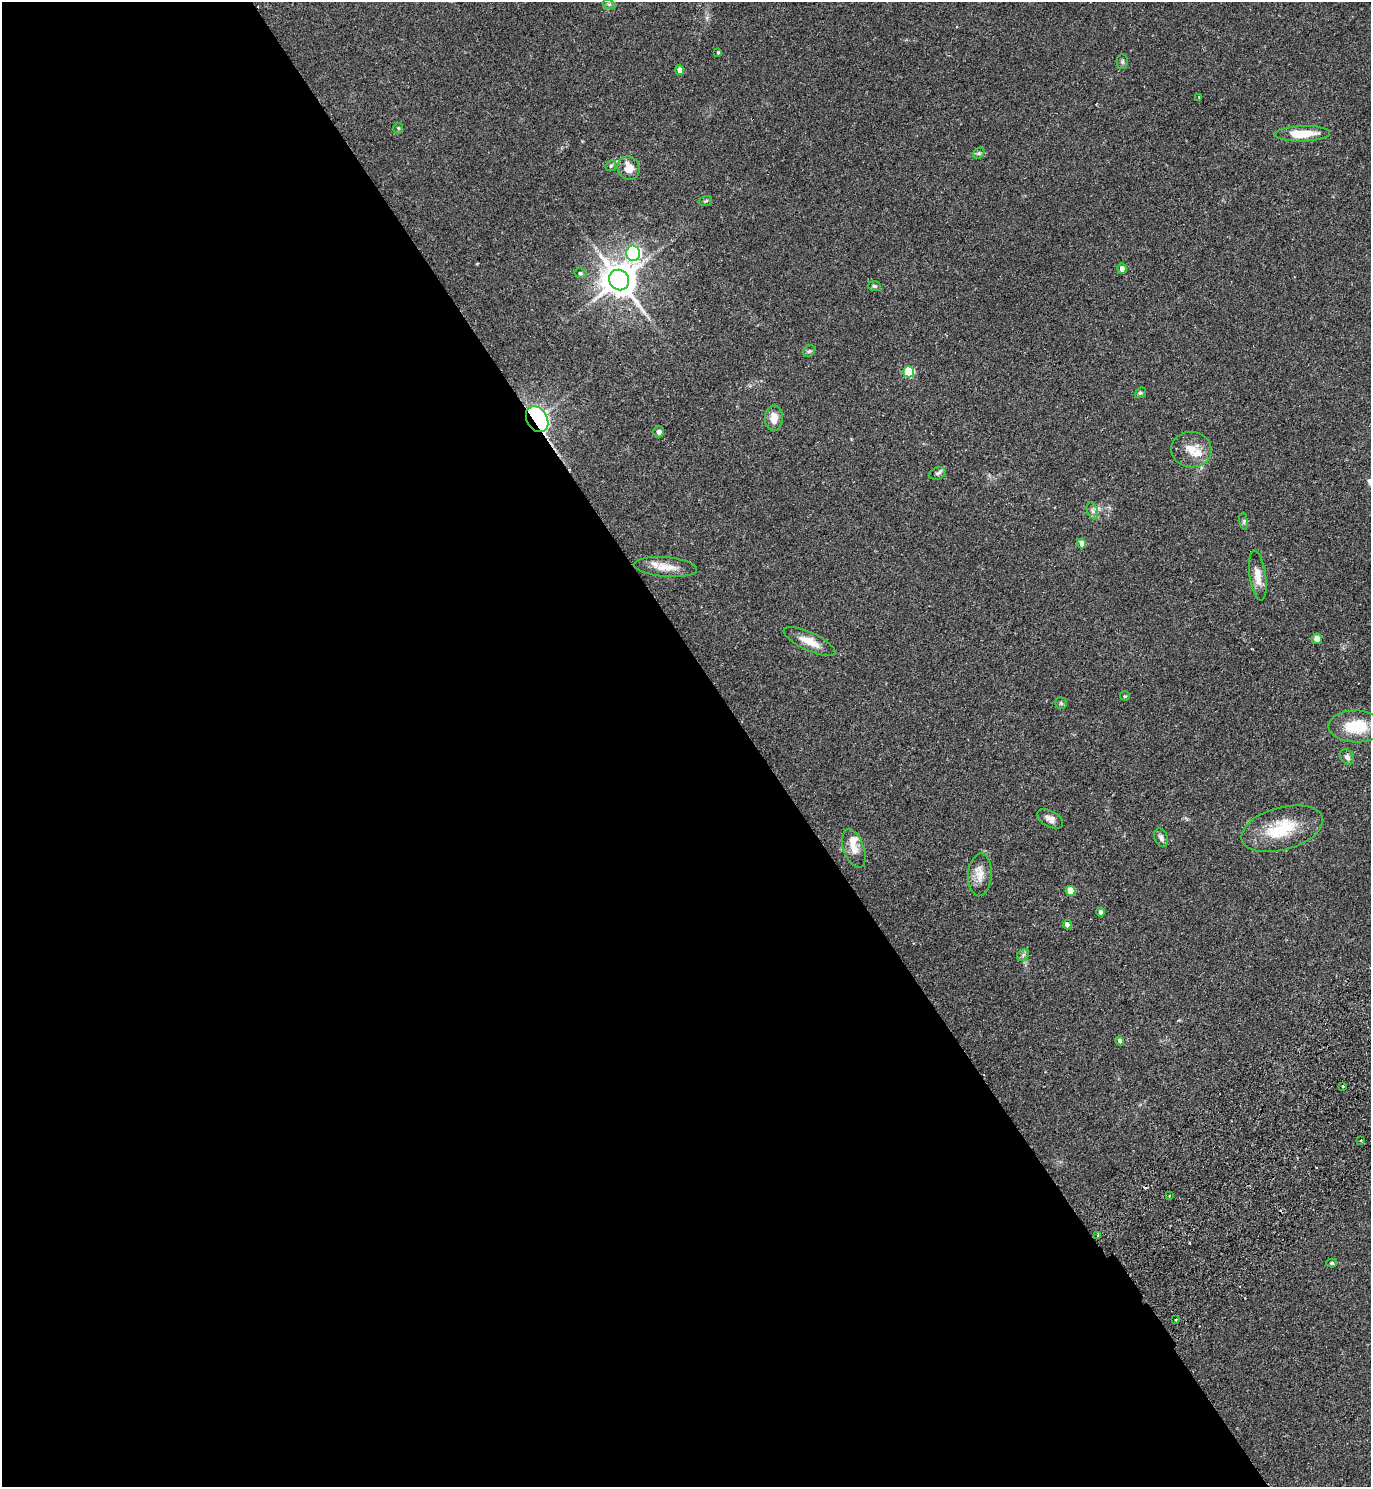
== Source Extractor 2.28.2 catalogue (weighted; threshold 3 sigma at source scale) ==
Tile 9 of 4 x 4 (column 1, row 3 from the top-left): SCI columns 338-1706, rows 1533-3017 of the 6010 x 6034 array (HDU 1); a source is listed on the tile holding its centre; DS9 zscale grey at full resolution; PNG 1373 x 1489 px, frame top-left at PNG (2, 2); each listed source drawn as its Kron ellipse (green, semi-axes under 4 px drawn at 4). Shown black and unused: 55% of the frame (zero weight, under 2 of 3 exposures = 3% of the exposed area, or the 3 px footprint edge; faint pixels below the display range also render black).
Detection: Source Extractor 2.28.2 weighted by HDU 2 'WHT'; one run over the whole footprint, this tile lists its part. Background 0.185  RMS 0.0073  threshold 0.033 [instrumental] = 3 sigma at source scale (4.5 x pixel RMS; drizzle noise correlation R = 1.50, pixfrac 1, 0.05/0.05 arcsec/px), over >= 5 px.
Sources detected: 55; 2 cosmic-ray / hot-pixel residue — neither listed nor drawn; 2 inside a brighter listed object's ellipse — not listed separately; the other 51 listed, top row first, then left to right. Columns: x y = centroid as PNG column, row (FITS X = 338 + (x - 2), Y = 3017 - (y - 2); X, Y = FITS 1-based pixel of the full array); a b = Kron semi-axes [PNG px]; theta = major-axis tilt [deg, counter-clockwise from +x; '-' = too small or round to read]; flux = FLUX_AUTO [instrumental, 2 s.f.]
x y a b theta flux
609 4 7 4 -18 1.4
718 52 4 3 - 0.93
1122 62 7 5 89 1.4
680 70 5 4 - 5.3
1199 97 3 2 - 0.84
398 128 5 5 - 0.87
1302 134 28 7 2 17
979 153 6 5 - 1.2
611 166 6 5 - 0.92
629 168 12 11 - 9.8
706 201 6 5 - 1
633 253 8 7 - 150
1122 269 5 4 - 4.1
580 273 6 4 -12 1
619 280 10 9 - 1500
875 286 6 5 - 1.2
809 351 7 5 42 1.2
909 372 5 5 - 37
1140 393 6 4 42 1
774 418 13 9 87 7.7
537 419 14 10 -59 190
659 432 5 5 - 2.6
1191 449 20 17 -6 12
937 473 8 6 21 1.8
1092 511 9 5 -71 2.2
1244 521 8 4 -82 1.3
1082 543 5 4 - 6
666 567 31 10 -5 9.9
1258 576 25 8 -81 8
1317 639 5 5 - 5.6
810 641 28 9 -25 11
1125 696 5 4 - 0.74
1061 703 6 5 - 1.1
1356 726 27 16 -1 24
1347 757 8 6 -47 2.8
1050 819 14 8 -29 4.2
1282 829 42 21 15 32
1161 838 10 6 -68 2.7
854 849 20 10 -69 7.4
980 875 21 11 87 8.3
1070 891 5 5 - 14
1101 912 4 4 - 2.5
1067 925 4 4 - 4.3
1023 955 7 5 46 1.5
1120 1041 4 4 - 1.8
1343 1086 2 2 - 0.71
1361 1140 3 2 - 1.2
1169 1196 3 2 - 0.4
1098 1235 3 3 - 0.73
1332 1263 5 4 - 0.84
1176 1320 3 2 - 0.99
Overlapping masked pixels (flux is a lower limit): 1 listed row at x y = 537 419